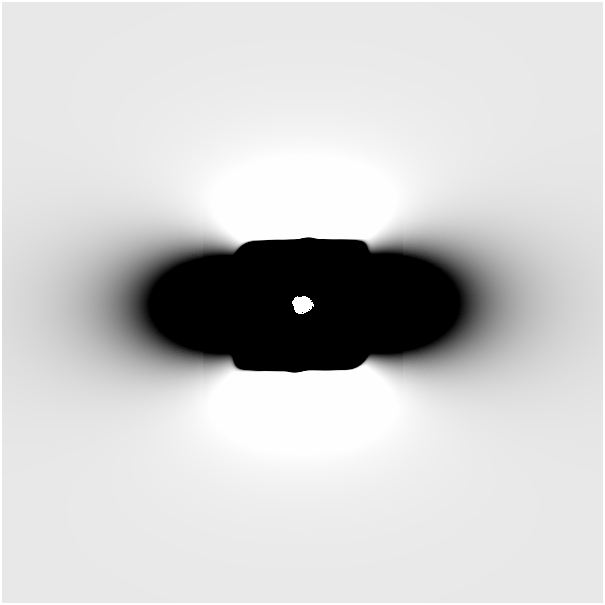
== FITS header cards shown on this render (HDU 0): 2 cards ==
NAXIS1  =                  601
NAXIS2  =                  601

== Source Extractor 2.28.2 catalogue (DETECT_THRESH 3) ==
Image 601 x 601 px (HDU 0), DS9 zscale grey, 1 PNG px = 1 image px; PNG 605 x 605 px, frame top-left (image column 1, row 601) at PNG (2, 2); no overlay
Background 1.00e-12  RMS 4.1e-12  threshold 1.23e-11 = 3 sigma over >= 5 px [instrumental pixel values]
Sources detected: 3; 2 with non-positive FLUX_AUTO (blend fragments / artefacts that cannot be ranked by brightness) are not listed; the other 1 listed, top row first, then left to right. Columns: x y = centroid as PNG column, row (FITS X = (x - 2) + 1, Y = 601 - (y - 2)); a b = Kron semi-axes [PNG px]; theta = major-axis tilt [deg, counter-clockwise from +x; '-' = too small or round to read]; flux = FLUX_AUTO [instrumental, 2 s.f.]
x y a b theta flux
303 304 14 10 0 9.8
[2 non-positive-flux detections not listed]